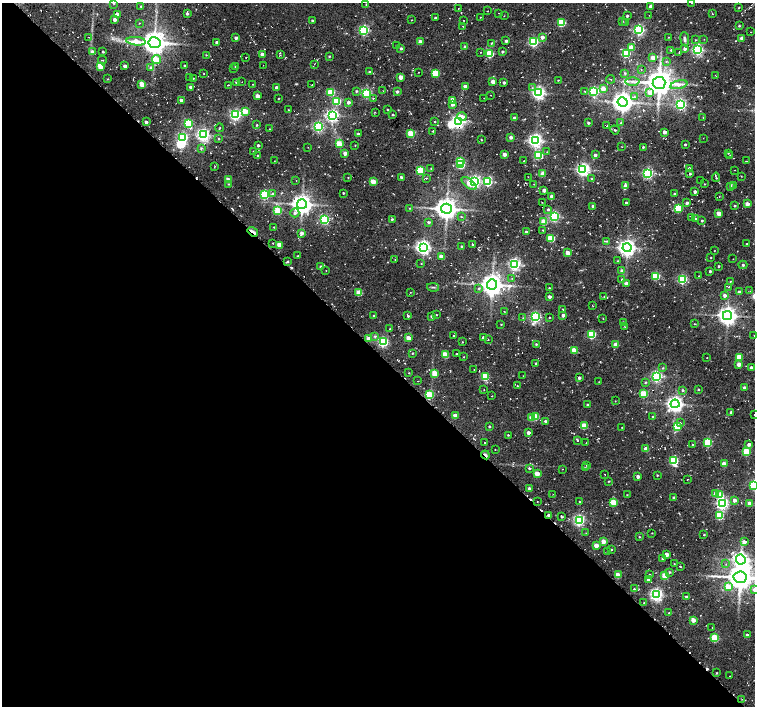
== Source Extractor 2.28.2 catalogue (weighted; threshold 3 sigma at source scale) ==
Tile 9 of 4 x 4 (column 1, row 3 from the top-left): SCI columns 8-1513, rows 1642-3049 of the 6052 x 6034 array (HDU 1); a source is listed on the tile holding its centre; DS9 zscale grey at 2 x 2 block average (1 PNG px = mean of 2 x 2 image px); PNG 757 x 708 px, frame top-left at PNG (2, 3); each listed source drawn as its Kron ellipse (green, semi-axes under 4 px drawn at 4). Shown black and unused: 50% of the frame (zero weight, under 2 of 3 exposures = <1% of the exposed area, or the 3 px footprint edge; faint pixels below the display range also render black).
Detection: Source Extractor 2.28.2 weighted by HDU 2 'WHT'; one run over the whole footprint, this tile lists its part. Background 0.085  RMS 0.0093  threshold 0.0419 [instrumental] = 3 sigma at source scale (4.5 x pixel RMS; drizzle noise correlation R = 1.50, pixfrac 1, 0.0396/0.0396 arcsec/px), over >= 5 px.
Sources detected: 461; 2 inside a brighter object's white glare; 12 cosmic-ray / hot-pixel residue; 1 long thin detection or spike segment (spike, bleed or trail) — neither listed nor drawn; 4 inside a brighter listed object's ellipse — not listed separately; the other 442 listed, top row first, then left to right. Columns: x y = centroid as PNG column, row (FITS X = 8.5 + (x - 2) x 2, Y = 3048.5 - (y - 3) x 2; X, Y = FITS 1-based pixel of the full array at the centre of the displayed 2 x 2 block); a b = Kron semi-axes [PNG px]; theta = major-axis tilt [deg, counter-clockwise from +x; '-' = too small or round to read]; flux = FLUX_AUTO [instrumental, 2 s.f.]
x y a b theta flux
114 3 2 2 - 1.6
692 3 2 2 - 1
366 4 2 2 - 0.92
141 6 2 2 - 1.5
650 6 3 2 - 6.2
739 8 2 2 - 1.4
458 9 2 2 - 0.72
487 11 2 2 - 1.4
498 13 2 2 - 1
187 14 3 2 - 3.2
712 14 2 2 - 1.2
117 15 3 3 - 21
649 15 2 2 - 0.74
504 16 2 2 - 0.83
627 16 2 2 - 4.2
480 17 2 2 - 1.2
435 18 2 2 - 2.5
115 20 2 2 - 8.3
312 20 2 2 - 2.4
411 20 2 2 - 1
463 20 2 2 - 0.95
622 21 3 2 - 1.3
626 22 3 2 - 2.1
139 23 2 2 - 0.92
561 23 3 3 - 110
463 26 2 2 - 0.9
739 26 3 2 - 2.4
364 30 4 3 - 250
639 30 3 3 - 330
751 32 2 2 - 1.1
89 37 2 2 - 0.69
542 37 3 3 - 11
668 37 2 2 - 0.92
236 38 3 3 - 5.6
742 38 3 2 - 14
685 39 7 4 -84 5.4
704 39 2 2 - 0.65
695 40 3 3 - 1.9
136 41 9 4 -4 29
506 41 2 2 - 5.1
420 42 3 3 - 24
533 42 3 3 - 240
154 43 6 5 - 2700
217 43 2 2 - 7.3
492 43 3 2 - 1.9
396 45 2 2 - 0.74
465 47 2 2 - 8.9
631 47 3 3 - 33
401 48 2 2 - 4.3
685 49 3 3 - 7.1
671 50 2 2 - 2.6
698 50 3 3 - 380
92 52 4 3 - 8.8
103 52 2 2 - 2.3
480 52 2 2 - 1.2
502 52 2 2 - 3.9
679 52 3 2 - 1.1
626 53 3 3 - 110
262 54 3 2 - 11
490 54 3 3 - 120
206 55 3 2 - 1.2
280 55 3 2 - 1.1
329 56 2 2 - 2.3
246 58 2 2 - 0.79
653 58 3 3 - 23
156 59 4 4 - 41
102 60 4 2 - 1.5
666 61 3 2 - 1.5
314 64 2 2 - 0.78
263 65 2 2 - 0.76
100 66 3 3 - 56
125 66 2 2 - 8
184 66 2 2 - 1.7
235 67 2 2 - 1
151 68 4 4 - 7.4
234 68 2 2 - 0.77
641 70 2 2 - 1.2
369 72 2 2 - 2.2
419 72 2 2 - 1.3
435 73 3 3 - 75
625 73 3 3 - 2.4
204 74 2 2 - 0.86
716 76 2 2 - 0.76
190 77 2 2 - 1.8
400 77 3 3 - 17
193 78 2 2 - 1.1
108 79 3 2 - 1.3
610 79 4 2 - 1.2
558 80 2 2 - 1.1
632 81 7 3 -1 6.2
237 82 3 2 - 10
242 82 2 2 - 0.67
493 82 3 2 - 20
504 83 2 2 - 4.5
659 83 6 6 - 3100
252 84 2 2 - 1.1
312 84 2 2 - 0.8
142 85 3 3 - 42
228 85 2 2 - 1.2
679 85 8 4 12 12
465 86 3 3 - 13
191 87 3 2 - 6.1
277 88 3 3 - 7.8
532 88 3 2 - 2.2
603 89 3 3 - 27
356 91 3 3 - 2.7
383 91 2 2 - 0.69
584 91 4 2 - 1.7
594 91 3 3 - 240
331 92 3 3 - 77
397 92 2 2 - 4.9
367 93 3 3 - 230
539 93 4 4 - 550
650 93 3 3 - 21
490 95 2 2 - 1.4
257 96 3 3 - 21
634 97 4 4 - 4.5
278 98 2 2 - 1.3
373 98 2 2 - 1.8
484 98 2 2 - 0.57
181 100 3 3 - 8.8
452 100 3 3 - 32
337 101 3 3 - 120
349 102 3 3 - 7
623 102 5 5 - 1600
452 104 3 3 - 10
681 105 3 3 - 350
288 110 2 2 - 1.1
387 110 2 2 - 1.4
245 111 3 3 - 46
375 112 2 2 - 1.1
235 115 4 3 - 330
332 115 4 4 - 510
393 115 2 2 - 2.1
462 117 4 4 - 15
515 118 2 2 - 7.6
703 118 3 2 - 1
146 122 3 3 - 4.9
434 122 2 2 - 1.3
458 122 4 4 - 580
188 123 4 3 - 140
588 123 3 2 - 4.6
621 123 3 3 - 2.6
257 125 3 2 - 2.1
607 126 2 2 - 1.4
318 127 3 3 - 310
220 128 4 2 - 1.5
270 129 3 2 - 1.3
615 130 5 3 - 2.9
433 131 2 2 - 3.2
664 132 3 3 - 9.2
358 134 2 2 - 4.4
411 134 3 3 - 81
203 135 4 4 - 550
183 137 4 3 - 200
511 137 3 2 - 8.1
703 138 2 2 - 0.69
218 139 2 2 - 1.9
481 140 2 2 - 1.5
535 141 4 4 - 610
339 144 3 3 - 77
685 144 2 2 - 2.8
258 145 2 2 - 4
355 145 2 2 - 1.1
308 147 2 2 - 0.69
622 147 2 2 - 0.71
643 147 2 2 - 3
201 148 3 2 - 2.3
253 151 2 2 - 1.3
547 152 3 3 - 1.5
345 153 3 2 - 17
728 153 3 2 - 1.3
504 154 3 2 - 17
538 155 3 3 - 120
595 155 3 2 - 6.5
730 155 2 2 - 1.1
258 156 3 2 - 2.5
274 161 2 2 - 0.69
524 161 2 2 - 0.72
747 161 3 2 - 1.6
460 162 3 3 - 90
461 165 3 3 - 91
214 167 4 2 - 1.4
431 168 2 2 - 1.4
583 169 4 4 - 610
689 169 2 2 - 13
420 170 3 3 - 150
734 170 2 2 - 0.61
648 173 4 3 - 310
543 174 3 3 - 28
690 174 2 2 - 2.7
741 176 2 2 - 0.85
348 177 2 2 - 0.94
401 177 2 2 - 4.2
528 177 2 2 - 0.78
716 177 5 2 - 2.9
426 178 3 2 - 1.3
592 179 3 2 - 2.5
228 180 3 3 - 23
296 180 2 2 - 0.74
701 180 2 2 - 0.76
373 181 3 3 - 39
474 181 4 4 - 430
488 182 3 3 - 160
469 183 9 4 -39 20
229 184 3 2 - 1.6
534 184 2 2 - 0.83
704 184 2 2 - 1.1
625 186 3 3 - 16
730 186 3 3 - 5.3
734 186 3 2 - 2.6
544 190 3 2 - 11
695 192 2 2 - 8.4
273 193 4 3 - 2.5
343 193 2 2 - 2
674 194 2 2 - 3.2
265 195 4 3 - 190
552 196 2 2 - 12
719 196 2 2 - 0.97
542 202 3 2 - 0.93
626 203 2 2 - 3.2
687 203 3 2 - 7
302 204 5 5 - 1700
747 204 3 3 - 17
593 206 3 3 - 6.3
735 206 2 2 - 2.4
410 208 3 2 - 1.4
678 208 3 3 - 99
447 209 5 5 - 2000
548 209 3 3 - 3.7
278 211 3 3 - 78
295 213 4 4 - 5.9
719 213 3 2 - 29
554 216 3 3 - 280
461 217 3 2 - 1.5
692 217 2 2 - 1.1
392 219 3 3 - 3
695 219 3 3 - 4.4
325 220 3 3 - 220
702 221 2 2 - 2.6
428 222 3 2 - 3.5
544 222 3 3 - 51
274 227 2 2 - 1.3
543 230 2 2 - 1.1
253 232 5 2 - 34
526 232 2 2 - 4.5
301 233 3 3 - 8
551 238 3 3 - 69
607 241 3 2 - 1.6
273 243 2 2 - 1
747 244 2 2 - 1.5
279 245 3 3 - 41
473 245 2 2 - 2
423 247 4 4 - 740
462 247 2 2 - 5.5
627 248 4 4 - 1100
714 251 2 2 - 0.87
568 253 3 3 - 26
298 256 2 2 - 1.4
441 256 3 3 - 18
711 258 2 2 - 1
733 259 2 2 - 0.57
395 260 2 2 - 0.95
288 261 2 2 - 3.3
618 261 3 2 - 1.6
421 264 2 2 - 1.8
515 264 4 3 - 440
743 265 4 3 - 3.3
718 266 2 2 - 2.2
321 267 3 2 - 6.6
326 270 2 2 - 0.69
622 271 3 3 - 9.8
710 271 2 2 - 3.4
656 276 3 3 - 120
699 276 2 2 - 1.2
512 278 3 2 - 1.3
622 279 3 3 - 2.6
682 279 3 3 - 230
730 281 3 2 - 1.3
627 283 3 2 - 9.3
492 285 5 5 - 2100
433 287 6 2 -9 2.5
729 287 3 2 - 1.7
479 288 4 3 - 2.8
549 288 2 2 - 2.6
750 291 2 2 - 1.1
410 292 2 2 - 0.79
739 292 3 2 - 5.2
359 293 3 3 - 52
725 295 3 3 - 10
604 296 3 2 - 1.4
549 297 2 2 - 8.5
593 306 3 2 - 0.75
563 310 2 2 - 3.3
504 311 2 2 - 0.7
436 315 2 2 - 1
563 315 3 3 - 7.9
727 315 4 4 - 1300
374 316 3 2 - 2.5
408 316 3 2 - 3.3
431 316 3 2 - 2.6
535 317 4 3 - 330
549 317 2 2 - 1.1
523 318 2 2 - 0.79
603 318 2 2 - 0.98
623 322 2 2 - 1.2
501 324 2 2 - 1.1
694 324 3 2 - 1.4
625 327 2 2 - 0.73
390 329 2 2 - 1.2
592 334 3 3 - 140
453 335 2 2 - 1.1
754 335 2 2 - 1
375 336 4 3 - 3.1
408 338 3 3 - 22
484 338 2 2 - 12
369 339 3 3 - 31
488 339 3 2 - 1.2
383 342 3 3 - 270
462 342 2 2 - 1
536 344 2 2 - 2.1
616 345 3 3 - 31
574 350 3 3 - 33
412 353 2 2 - 1.6
456 354 2 2 - 1.1
445 355 3 3 - 53
463 357 2 2 - 1.2
739 357 3 3 - 54
707 358 2 2 - 0.8
536 364 2 2 - 4.2
739 364 3 2 - 17
663 368 3 3 - 2.2
751 368 2 2 - 9.2
474 370 2 2 - 0.74
409 373 2 2 - 0.95
435 373 3 3 - 41
523 376 2 2 - 0.71
657 376 3 3 - 340
485 377 3 3 - 110
579 378 2 2 - 5.5
417 381 2 2 - 0.77
599 382 2 2 - 0.91
645 382 3 3 - 2.2
517 386 2 2 - 0.97
744 388 3 2 - 13
698 389 2 2 - 2
484 390 2 2 - 1
683 390 3 3 - 2.8
644 394 3 3 - 93
430 395 3 3 - 110
491 396 2 2 - 0.56
615 401 2 2 - 0.98
675 404 4 4 - 940
587 405 2 2 - 4.3
731 412 3 3 - 3.9
754 415 2 2 - 0.91
455 416 3 3 - 22
536 416 3 3 - 43
652 417 2 2 - 1.3
532 418 3 3 - 29
545 421 3 3 - 3.5
680 423 3 2 - 1.7
489 426 2 2 - 2.4
584 426 3 3 - 57
622 427 2 2 - 0.93
677 427 3 3 - 110
528 433 2 2 - 10
508 435 2 2 - 1.4
578 440 2 2 - 2
485 443 2 2 - 1.8
586 443 2 2 - 0.91
708 443 3 3 - 140
693 444 3 2 - 2.3
749 444 4 3 - 7.9
495 449 2 2 - 1.1
646 449 3 2 - 18
747 452 3 3 - 96
485 455 4 2 - 19
674 461 4 3 - 170
724 464 3 3 - 26
587 465 3 2 - 1.7
529 468 3 3 - 2.7
585 468 3 3 - 1.8
562 469 2 2 - 0.73
537 474 3 3 - 33
605 474 2 2 - 0.76
657 475 2 2 - 1.6
638 477 3 2 - 12
687 479 2 2 - 1.1
609 481 2 2 - 1.6
754 485 3 3 - 200
529 489 2 2 - 13
715 493 3 3 - 12
553 494 2 2 - 0.81
627 495 2 2 - 1.2
720 495 3 3 - 52
674 498 3 3 - 3.8
734 500 3 2 - 13
537 502 2 2 - 0.79
579 502 2 2 - 1.3
614 503 3 3 - 72
722 503 4 4 - 440
749 503 3 2 - 16
549 515 3 2 - 5.9
720 515 3 3 - 100
562 517 4 2 - 1.7
579 520 4 3 - 350
586 533 2 2 - 0.98
652 533 2 2 - 1.1
704 535 2 2 - 1.8
639 537 2 2 - 1.5
603 541 3 3 - 27
744 542 3 3 - 12
596 545 3 3 - 21
611 549 2 2 - 2.4
608 551 3 2 - 1.8
667 554 3 2 - 20
663 559 3 3 - 8.3
741 560 5 4 - 640
674 564 2 2 - 0.93
726 564 3 2 - 1.2
680 566 2 2 - 1.8
670 572 3 3 - 2.4
618 575 3 3 - 41
649 575 2 2 - 1.5
665 576 3 3 - 59
740 577 6 6 - 3100
648 580 3 2 - 4.2
728 587 3 3 - 37
634 589 2 2 - 2.3
754 589 4 4 - 7
656 594 4 4 - 510
686 597 2 2 - 4.3
644 602 2 2 - 0.72
669 613 2 2 - 1.4
693 620 3 3 - 22
712 627 2 2 - 0.76
747 635 2 2 - 4.1
715 638 3 3 - 110
717 673 3 2 - 1.5
729 676 2 2 - 0.65
742 699 2 2 - 0.59
Overlapping masked pixels (flux is a lower limit): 4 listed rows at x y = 253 232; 430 395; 485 455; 549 515
Isophote crosses this tile's border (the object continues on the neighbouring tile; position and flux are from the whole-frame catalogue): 6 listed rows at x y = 114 3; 692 3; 754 415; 754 485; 740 577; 754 589
Diffuse or blended objects may show on this block-average render without a row.